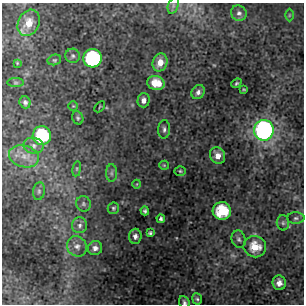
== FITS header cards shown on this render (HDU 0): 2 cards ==
NAXIS1  =                  302 / NUMBER OF ELEMENTS ALONG THIS AXIS
NAXIS2  =                  302 / NUMBER OF ELEMENTS ALONG THIS AXIS

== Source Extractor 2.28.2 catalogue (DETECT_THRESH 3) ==
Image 302 x 302 px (HDU 0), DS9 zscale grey, 1 PNG px = 1 image px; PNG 306 x 306 px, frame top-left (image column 1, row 302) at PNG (2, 3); each listed source drawn as its Kron ellipse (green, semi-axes under 4 px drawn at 4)
Background 9.06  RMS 0.54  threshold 1.62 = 3 sigma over >= 5 px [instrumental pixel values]
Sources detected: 48; all 48 listed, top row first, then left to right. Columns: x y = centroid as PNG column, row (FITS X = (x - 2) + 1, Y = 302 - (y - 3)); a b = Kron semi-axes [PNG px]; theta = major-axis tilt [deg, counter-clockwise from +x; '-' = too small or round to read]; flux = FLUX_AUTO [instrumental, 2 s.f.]
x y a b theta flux
173 5 8 5 72 91
239 13 8 7 - 130
289 15 6 4 89 48
29 23 14 10 64 590
73 56 7 7 - 94
93 58 9 9 - 3600
54 60 7 5 14 62
160 62 9 7 69 340
17 63 4 3 - 32
16 83 8 4 0 52
156 83 9 7 -10 610
236 83 6 4 39 55
244 89 3 2 - 32
198 92 7 6 - 140
144 100 7 6 - 170
25 102 6 5 - 110
73 106 4 4 - 41
100 107 6 2 46 27
78 118 7 5 -66 67
164 129 9 6 87 120
264 130 10 10 - 10000
42 136 9 9 - 2100
33 146 10 8 -11 170
218 155 8 7 - 320
24 156 15 10 -15 440
164 165 5 4 - 42
77 169 8 4 82 55
180 171 5 4 - 50
111 173 9 5 -90 93
137 184 4 3 - 24
39 191 9 6 81 90
83 204 8 7 - 90
113 208 6 5 - 57
145 211 4 3 - 66
222 211 9 9 - 1500
296 218 9 6 1 100
161 219 4 4 - 88
283 223 7 6 - 97
80 225 8 7 - 140
150 233 4 3 - 58
135 236 7 6 - 150
239 239 9 7 -72 110
77 246 10 9 - 240
255 247 11 10 - 790
95 248 7 7 - 170
279 283 7 6 - 270
197 299 6 5 - 64
184 302 7 5 -64 85
At the frame edge (FLAGS 8, measured only in part): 1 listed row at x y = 184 302